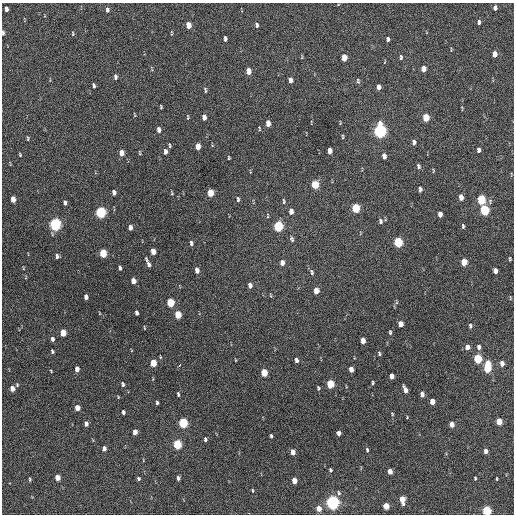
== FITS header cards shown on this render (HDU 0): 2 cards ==
NAXIS1  =                  512 / Axis length
NAXIS2  =                  512 / Axis length

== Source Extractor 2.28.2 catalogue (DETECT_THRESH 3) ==
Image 512 x 512 px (HDU 0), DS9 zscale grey, 1 PNG px = 1 image px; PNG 516 x 516 px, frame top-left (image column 1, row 512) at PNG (2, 3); no overlay
Background 243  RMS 15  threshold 46.2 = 3 sigma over >= 5 px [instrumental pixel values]
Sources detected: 164; all 164 listed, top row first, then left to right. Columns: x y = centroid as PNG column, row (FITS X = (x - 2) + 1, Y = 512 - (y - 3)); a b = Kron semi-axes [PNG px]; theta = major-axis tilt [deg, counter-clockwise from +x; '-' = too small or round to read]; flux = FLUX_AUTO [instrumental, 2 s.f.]
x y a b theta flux
495 8 5 4 - 3600
6 9 5 3 - 3400
107 10 7 4 -82 2800
479 22 5 3 - 2400
188 25 6 4 -85 12000
256 25 6 4 -80 2100
3 33 5 3 - 1600
73 33 5 2 - 940
171 33 6 3 -81 940
225 39 5 3 - 3100
388 39 4 3 - 2100
451 50 6 2 -85 830
494 54 5 4 - 8200
401 57 6 4 -88 2000
344 58 6 4 -89 14000
424 69 5 4 - 6100
248 71 6 4 -84 9600
115 77 7 4 -86 2500
290 80 5 4 - 4400
358 81 7 4 -76 1700
94 85 5 3 - 2100
379 87 5 4 - 5200
205 90 7 3 -79 1500
161 107 4 3 - 1200
462 108 8 2 -80 970
134 115 7 3 -76 880
188 117 8 3 -90 1200
204 117 6 4 -82 5600
426 117 6 4 -88 23000
268 123 6 4 -88 8300
340 123 6 2 -87 860
259 129 6 3 -82 960
159 130 6 4 -84 4400
380 131 7 5 -89 300000
343 136 6 3 -89 1000
28 138 6 3 -85 1300
414 142 6 4 90 3600
170 145 6 3 -75 1300
198 146 6 4 -86 9000
478 150 5 3 - 3200
165 151 6 4 -87 4500
330 151 5 4 - 6300
121 153 6 4 -82 7900
140 153 5 3 - 1100
20 155 4 3 - 1100
384 156 6 4 -84 5100
229 158 4 2 - 1100
418 166 7 5 -76 2200
433 171 6 3 89 960
315 185 6 4 -86 32000
420 189 5 3 - 3000
114 192 5 4 - 4100
172 193 6 3 -89 1000
210 193 6 4 -84 19000
461 197 6 4 -87 7800
13 199 5 4 - 11000
238 199 7 4 -83 1800
481 200 6 4 -87 59000
284 201 7 4 -86 1700
65 203 5 3 - 2500
356 208 6 4 -84 49000
484 210 6 5 - 80000
291 211 6 4 -81 5500
101 212 6 5 - 130000
440 214 5 4 - 6800
268 216 7 3 -90 1100
380 221 6 5 - 2200
55 224 6 5 - 220000
278 226 6 5 - 89000
463 226 5 3 - 1800
130 227 5 3 - 4400
292 239 8 5 -70 2200
398 242 6 5 - 72000
191 243 5 3 - 2300
153 251 5 4 - 11000
103 253 6 4 -80 36000
57 256 6 4 -71 2700
510 259 4 2 - 1200
464 262 5 4 - 19000
282 263 6 4 -86 5500
148 264 8 4 -71 3700
23 268 4 2 - 740
120 268 6 3 -78 2200
197 270 6 4 -81 6100
495 271 5 4 - 6600
312 272 9 5 -69 2400
133 281 5 4 - 9100
250 285 5 4 - 4300
316 291 5 4 - 9700
270 295 5 3 - 870
86 297 5 3 - 4300
510 298 5 3 - 920
170 303 6 4 -80 39000
99 313 4 2 - 710
137 313 5 3 - 3000
178 315 6 4 -80 27000
400 324 5 4 - 8900
470 326 6 4 -90 2100
144 328 6 3 -81 800
390 332 6 4 -89 1500
63 333 5 4 - 18000
52 339 4 3 - 2700
363 341 5 4 - 8700
467 347 5 4 - 6200
479 347 5 4 - 3900
52 351 4 3 - 1600
379 353 5 4 - 1600
160 357 5 3 - 900
478 359 5 4 - 53000
235 360 4 2 - 640
296 360 5 4 - 3400
153 363 5 4 - 19000
502 363 5 4 - 6100
180 365 4 3 - 4900
487 367 9 4 86 58000
77 369 5 4 - 5900
351 369 5 4 - 6800
51 371 3 2 - 850
264 373 5 4 - 27000
391 376 5 4 - 6800
373 383 4 3 - 1400
123 384 5 3 - 2100
330 384 5 4 - 40000
17 385 6 4 -72 1300
318 388 4 3 - 1400
12 389 5 4 - 7600
405 390 7 4 -68 6700
178 394 5 3 - 1800
422 394 5 4 - 5000
432 401 5 4 - 11000
157 402 5 3 - 2000
77 408 5 4 - 11000
123 412 4 3 - 2400
392 414 4 3 - 1000
499 421 5 4 - 19000
183 423 6 4 -78 80000
86 424 5 4 - 4200
452 424 5 4 - 8000
135 432 5 4 - 6000
338 433 4 4 - 3800
271 436 4 3 - 1500
205 439 4 3 - 2000
177 444 5 4 - 60000
104 449 5 4 - 4900
367 450 6 3 -75 1600
486 451 5 4 - 5100
293 452 5 4 - 7400
143 460 5 3 - 730
330 470 4 3 - 1400
390 471 5 4 - 8200
57 478 5 4 - 11000
178 478 4 3 - 2400
475 478 4 3 - 1100
30 479 5 3 - 1200
138 479 5 4 - 1800
497 479 3 2 - 890
294 481 5 4 - 12000
253 490 4 3 - 1200
339 493 8 5 -72 1900
402 500 7 4 -79 12000
332 502 6 5 - 330000
386 506 5 4 - 18000
319 509 5 4 - 9800
486 511 5 4 - 76000
At the frame edge (FLAGS 8, measured only in part): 2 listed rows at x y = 3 33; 486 511